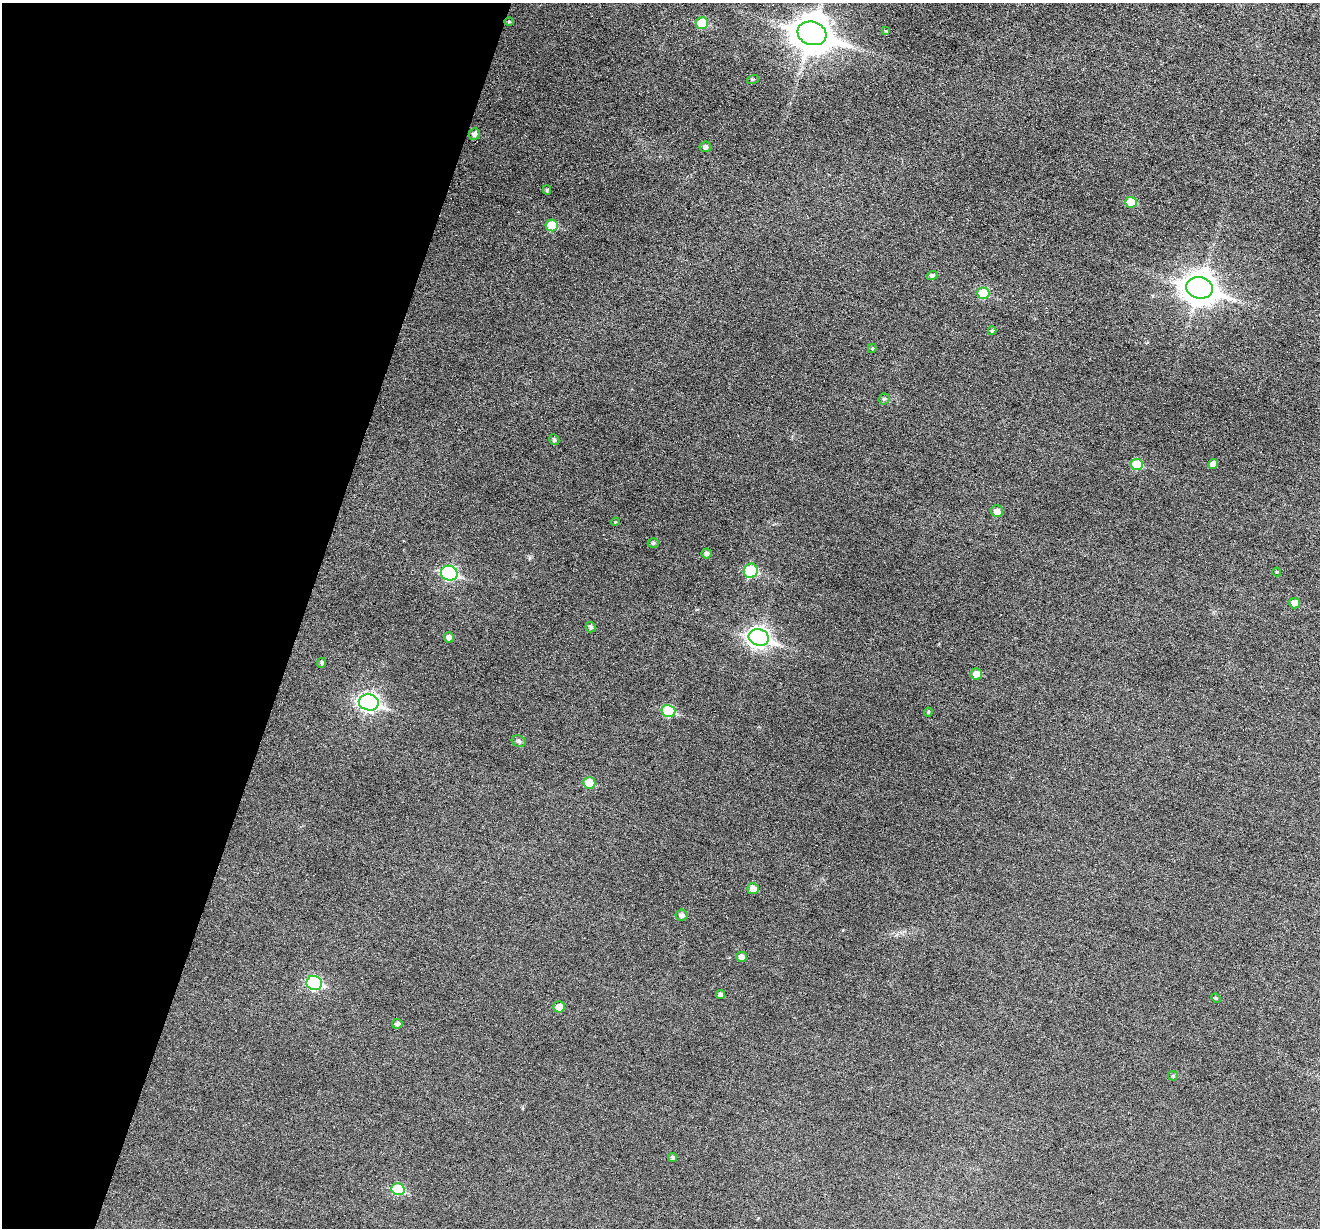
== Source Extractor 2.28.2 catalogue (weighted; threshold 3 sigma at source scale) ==
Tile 9 of 4 x 4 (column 1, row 3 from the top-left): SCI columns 3-1320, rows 1483-2708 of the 5273 x 5289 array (HDU 1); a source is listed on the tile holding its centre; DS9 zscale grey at full resolution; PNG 1322 x 1230 px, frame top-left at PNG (2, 3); each listed source drawn as its Kron ellipse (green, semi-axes under 4 px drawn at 4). Shown black and unused: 23% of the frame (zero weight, under 3 of 6 exposures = <1% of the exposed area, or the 3 px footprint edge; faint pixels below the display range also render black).
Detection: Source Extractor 2.28.2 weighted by HDU 2 'WHT'; one run over the whole footprint, this tile lists its part. Background 0.0472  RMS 0.0054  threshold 0.0222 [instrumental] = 3 sigma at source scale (4.09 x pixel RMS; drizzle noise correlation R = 1.36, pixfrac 0.8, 0.05/0.05 arcsec/px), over >= 5 px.
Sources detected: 48; all 48 listed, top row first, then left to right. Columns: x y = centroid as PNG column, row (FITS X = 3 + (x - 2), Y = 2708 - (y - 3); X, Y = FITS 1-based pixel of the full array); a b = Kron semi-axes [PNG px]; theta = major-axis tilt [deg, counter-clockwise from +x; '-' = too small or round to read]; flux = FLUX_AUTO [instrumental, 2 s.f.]
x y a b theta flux
509 22 5 3 - 0.45
702 23 6 6 - 13
886 31 4 3 - 0.41
812 33 15 11 -17 1200
753 79 6 3 18 0.53
474 134 6 5 - 1.8
705 147 6 5 - 1.9
547 190 4 4 - 0.73
1131 202 6 5 - 11
552 225 6 5 - 13
932 275 5 4 - 1.2
1200 288 13 10 -15 720
983 293 6 5 - 17
992 331 4 3 - 0.7
872 348 4 4 - 0.6
884 399 5 5 - 0.93
554 440 6 5 - 0.91
1213 464 5 4 - 3.1
1137 465 6 5 - 15
997 511 6 6 - 3.6
615 522 4 3 - 0.41
653 543 5 5 - 0.85
707 553 5 5 - 1.4
751 571 7 7 - 25
1277 572 4 4 - 0.44
449 573 8 7 - 65
1295 603 5 5 - 3.8
591 627 5 5 - 1.1
449 637 5 5 - 2
759 637 10 8 -16 220
322 663 5 4 - 0.69
976 674 6 5 - 4.2
369 702 10 8 -12 140
668 711 7 6 - 26
928 712 4 4 - 0.6
519 741 7 5 -22 1.1
589 783 6 5 - 10
753 889 6 5 - 4.6
682 915 6 5 - 1.7
742 957 5 5 - 2.9
314 983 8 7 - 52
721 995 4 4 - 1.4
1216 998 5 4 - 0.56
559 1007 6 5 - 4.3
397 1024 5 5 - 1.4
1173 1076 5 5 - 0.61
673 1157 4 4 - 0.73
398 1189 6 6 - 21